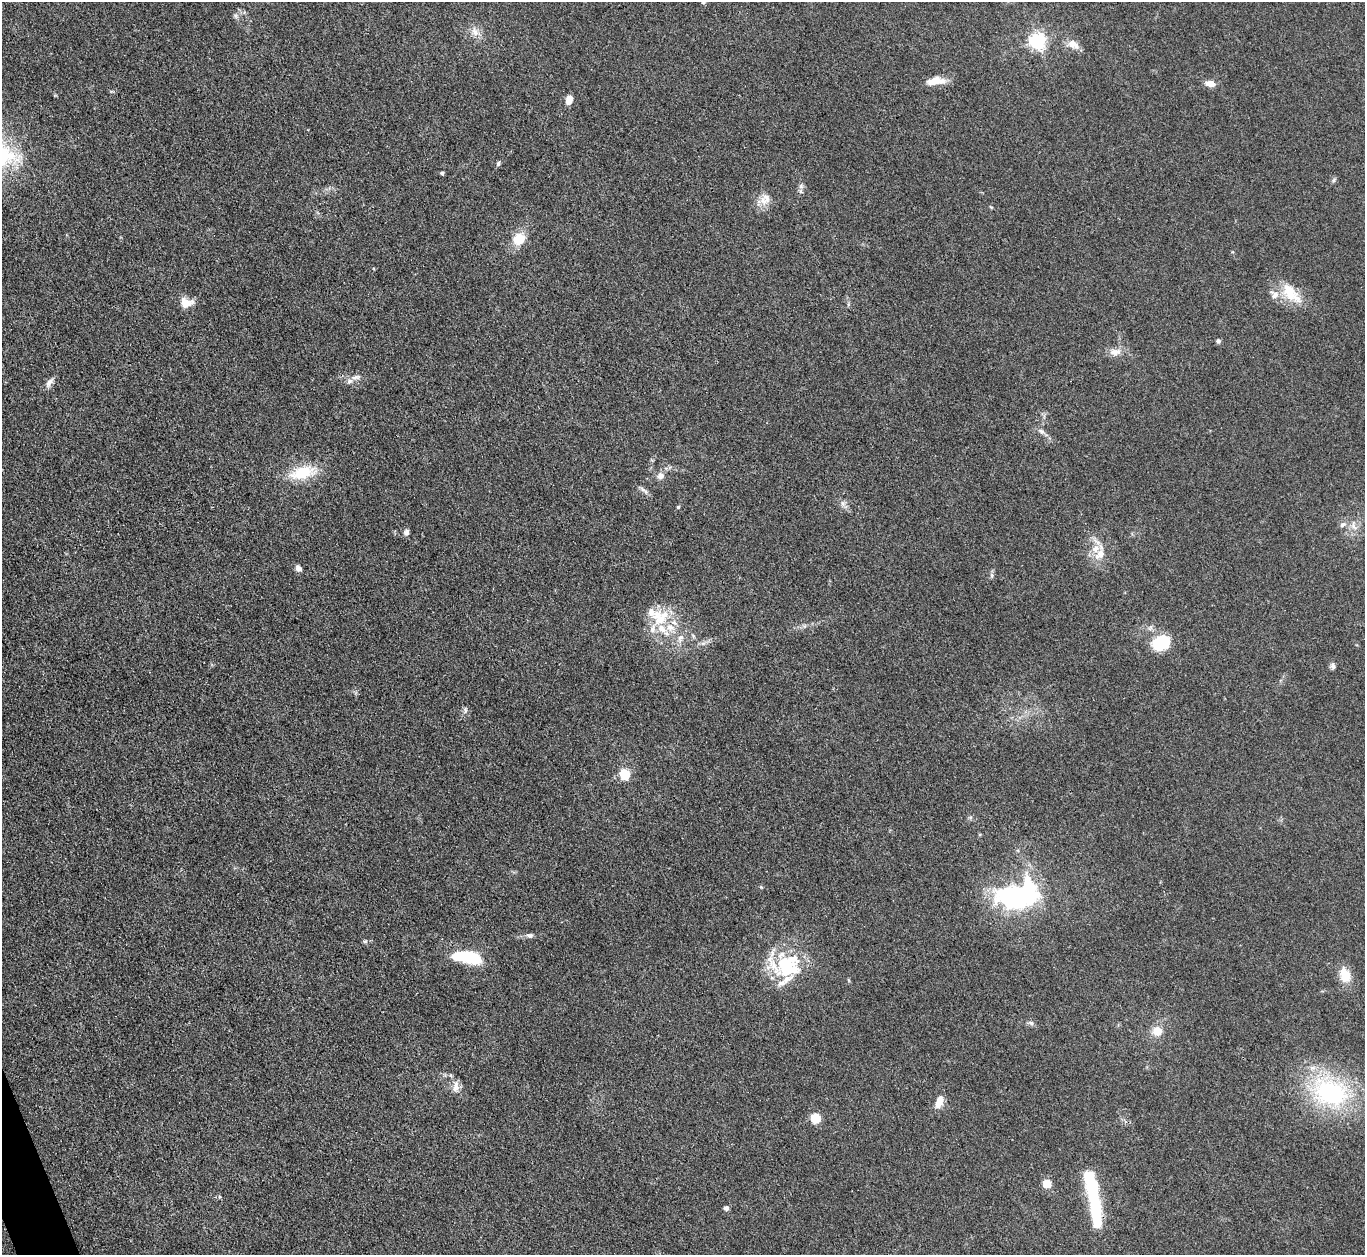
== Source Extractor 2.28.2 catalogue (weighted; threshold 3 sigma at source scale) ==
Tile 7 of 4 x 4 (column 3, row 2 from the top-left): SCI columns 2728-4090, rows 2656-3908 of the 5454 x 5440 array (HDU 1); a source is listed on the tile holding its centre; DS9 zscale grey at full resolution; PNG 1367 x 1257 px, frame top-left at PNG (2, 2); no overlay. Shown black and unused: <1% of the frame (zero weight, under 3 of 4 exposures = <1% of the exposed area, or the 3 px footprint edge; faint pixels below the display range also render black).
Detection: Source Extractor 2.28.2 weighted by HDU 2 'WHT'; one run over the whole footprint, this tile lists its part. Background 0.0587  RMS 0.0052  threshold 0.0233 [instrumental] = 3 sigma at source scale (4.5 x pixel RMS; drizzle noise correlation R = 1.50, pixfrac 1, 0.05/0.05 arcsec/px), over >= 5 px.
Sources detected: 71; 2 inside a brighter object's white glare — not listed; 13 inside a brighter listed object's ellipse — not listed separately; the other 56 listed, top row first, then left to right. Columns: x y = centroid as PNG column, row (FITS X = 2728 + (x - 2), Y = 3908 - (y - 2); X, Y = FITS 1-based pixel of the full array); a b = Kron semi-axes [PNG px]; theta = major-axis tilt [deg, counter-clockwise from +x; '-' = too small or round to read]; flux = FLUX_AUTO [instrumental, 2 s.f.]
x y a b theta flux
703 2 6 4 29 0.82
235 16 7 4 -89 1
475 32 15 9 -64 4.1
1037 41 6 6 - 170
1073 44 17 11 -27 4.7
935 81 23 9 8 7.5
1210 84 11 7 -6 4.5
569 99 10 7 66 4.3
498 163 7 4 63 1
442 173 5 4 - 0.77
1334 180 7 4 53 0.83
801 186 8 6 78 1.5
765 199 18 13 69 5.8
991 207 6 3 -32 0.51
519 239 10 8 49 14
1291 293 34 16 -48 14
186 302 16 12 -9 5.9
1218 341 6 5 - 1.1
1115 352 16 9 5 4.5
356 377 17 6 10 2.8
49 382 13 7 52 2.9
1042 432 10 7 -38 2
303 472 32 14 14 19
660 476 9 8 - 2.9
644 490 16 4 -38 1.9
843 503 8 6 -69 1.8
678 507 4 4 - 0.67
1343 524 10 7 32 1.9
1353 525 17 8 -84 4
406 532 8 7 - 1.8
1100 554 16 10 55 6.6
298 568 9 6 -53 2.1
992 575 8 4 -82 1.1
660 617 26 22 14 18
680 638 12 7 71 3.2
1161 643 19 15 26 20
1333 666 9 6 -79 1.5
465 710 8 5 -82 1.3
625 774 5 5 - 49
980 834 5 3 - 0.48
761 887 4 4 - 0.54
1017 895 30 17 16 130
530 935 9 6 -8 1.5
365 941 6 4 18 0.77
473 957 19 11 -17 22
786 964 40 28 22 33
1345 975 21 13 -72 8.6
1031 1023 7 6 - 1.2
1157 1031 10 9 - 8.2
456 1086 17 8 89 3.8
1331 1093 38 27 -20 72
939 1102 14 7 71 6.2
815 1118 5 5 - 32
1047 1183 5 5 - 18
1094 1201 45 12 -79 35
726 1208 6 5 - 1.3
Isophote crosses this tile's border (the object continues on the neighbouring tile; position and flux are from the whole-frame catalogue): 1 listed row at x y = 703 2